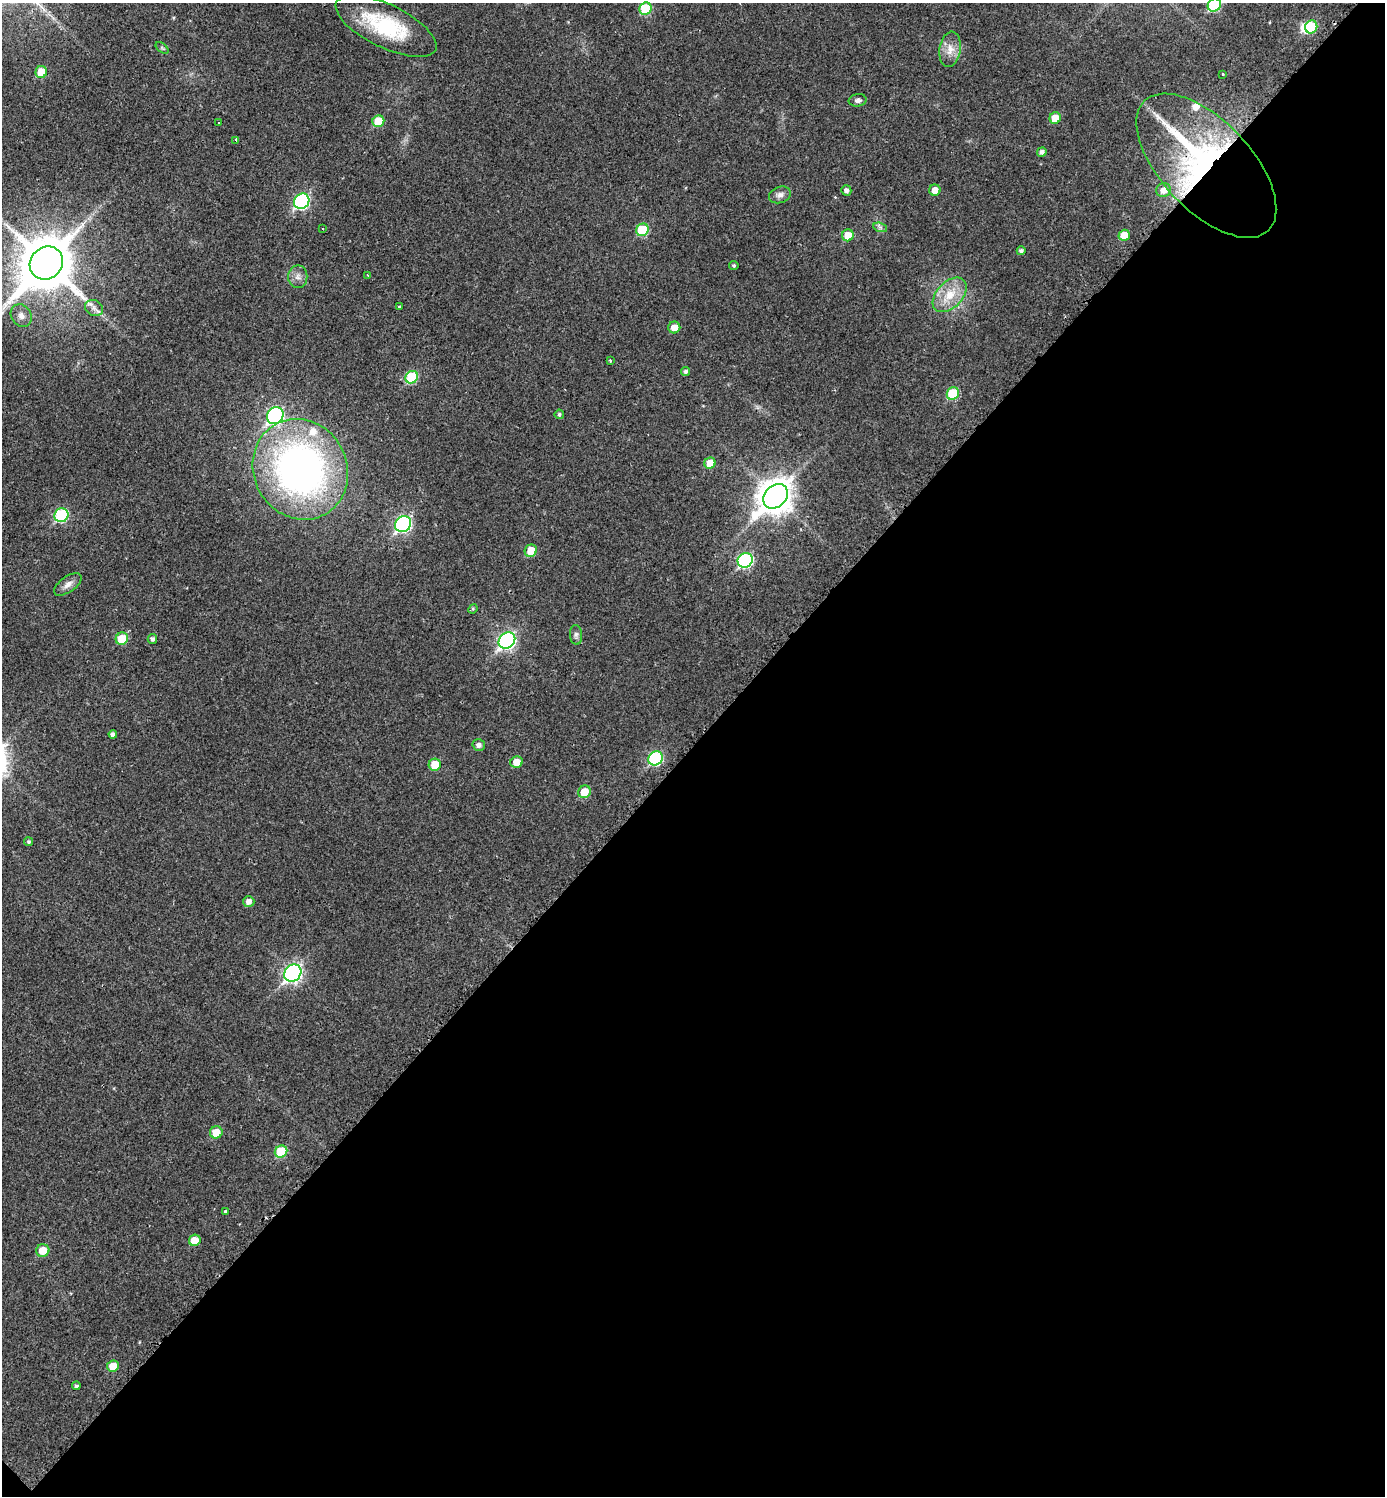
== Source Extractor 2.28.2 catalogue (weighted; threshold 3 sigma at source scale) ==
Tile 15 of 4 x 4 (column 3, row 4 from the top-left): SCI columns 3076-4458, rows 1-1494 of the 5994 x 5992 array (HDU 1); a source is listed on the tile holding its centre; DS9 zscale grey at full resolution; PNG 1387 x 1498 px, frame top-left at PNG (2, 3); each listed source drawn as its Kron ellipse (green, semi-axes under 4 px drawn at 4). Shown black and unused: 50% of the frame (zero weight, under 2 of 3 exposures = <1% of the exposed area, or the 3 px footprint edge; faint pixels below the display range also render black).
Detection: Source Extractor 2.28.2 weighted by HDU 2 'WHT'; one run over the whole footprint, this tile lists its part. Background 0.0292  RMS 0.0051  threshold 0.0229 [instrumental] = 3 sigma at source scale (4.5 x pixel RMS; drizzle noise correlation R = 1.50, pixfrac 1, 0.05/0.05 arcsec/px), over >= 5 px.
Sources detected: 77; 2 inside a brighter object's white glare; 3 cosmic-ray / hot-pixel residue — neither listed nor drawn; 2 inside a brighter listed object's ellipse — not listed separately; the other 70 listed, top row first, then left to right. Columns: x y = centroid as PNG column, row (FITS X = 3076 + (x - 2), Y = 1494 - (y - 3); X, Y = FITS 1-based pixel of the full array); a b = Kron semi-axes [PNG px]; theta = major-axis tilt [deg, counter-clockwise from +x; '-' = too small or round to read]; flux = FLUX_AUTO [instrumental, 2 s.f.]
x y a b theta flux
1214 5 7 6 - 34
645 9 6 6 - 22
386 26 55 21 -26 40
1311 27 6 6 - 22
162 48 7 4 -37 0.76
950 49 18 10 81 5.7
41 72 6 5 - 11
1223 74 3 2 - 0.52
858 100 9 6 9 1.8
1055 118 6 5 - 7.6
378 121 6 5 - 13
219 123 3 2 - 0.44
236 140 3 3 - 1.3
1042 152 5 4 - 1.8
1206 166 90 45 -46 190
846 190 5 5 - 1.9
935 190 5 5 - 4.9
1164 190 7 7 - 4.1
780 195 11 8 19 2.5
302 201 8 7 - 76
880 227 7 4 -18 1.2
322 229 3 3 - 0.95
643 230 6 6 - 23
848 235 6 6 - 7.7
1124 235 6 5 - 8.5
1021 251 4 4 - 1.3
46 263 17 15 47 3200
734 265 5 4 - 0.88
368 275 3 2 - 0.55
298 277 11 9 90 3.1
950 295 20 13 46 12
399 307 3 3 - 1.5
94 308 9 7 -28 2.7
21 316 12 10 -56 3.6
674 327 6 6 - 5.8
610 361 3 2 - 0.68
686 371 4 4 - 1.4
412 377 7 6 - 27
953 393 6 6 - 20
559 414 5 4 - 0.91
275 416 9 8 - 88
710 463 5 5 - 8.2
300 469 51 46 -61 230
776 496 14 10 46 890
61 515 7 6 - 45
403 524 8 7 - 100
531 551 6 6 - 8.6
745 560 8 7 - 68
68 584 16 7 36 3.2
473 609 5 4 - 0.61
576 635 10 6 -84 1.6
122 639 6 6 - 14
152 639 5 4 - 1.5
507 641 9 7 44 130
113 734 4 4 - 1.8
479 745 6 5 - 2.2
656 758 7 6 - 51
517 762 6 5 - 6.3
435 765 6 6 - 9.9
584 792 6 6 - 8.8
29 842 4 4 - 0.91
249 902 5 5 - 2.9
293 973 9 8 - 160
216 1132 6 6 - 8.3
281 1152 6 6 - 19
225 1211 4 3 - 1.6
195 1240 6 5 - 8
43 1251 7 6 - 8.6
113 1366 6 5 - 8.5
76 1386 4 4 - 1.1
Overlapping masked pixels (flux is a lower limit): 1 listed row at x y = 1206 166
Isophote crosses this tile's border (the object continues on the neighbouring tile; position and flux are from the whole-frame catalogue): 2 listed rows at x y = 1214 5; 46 263